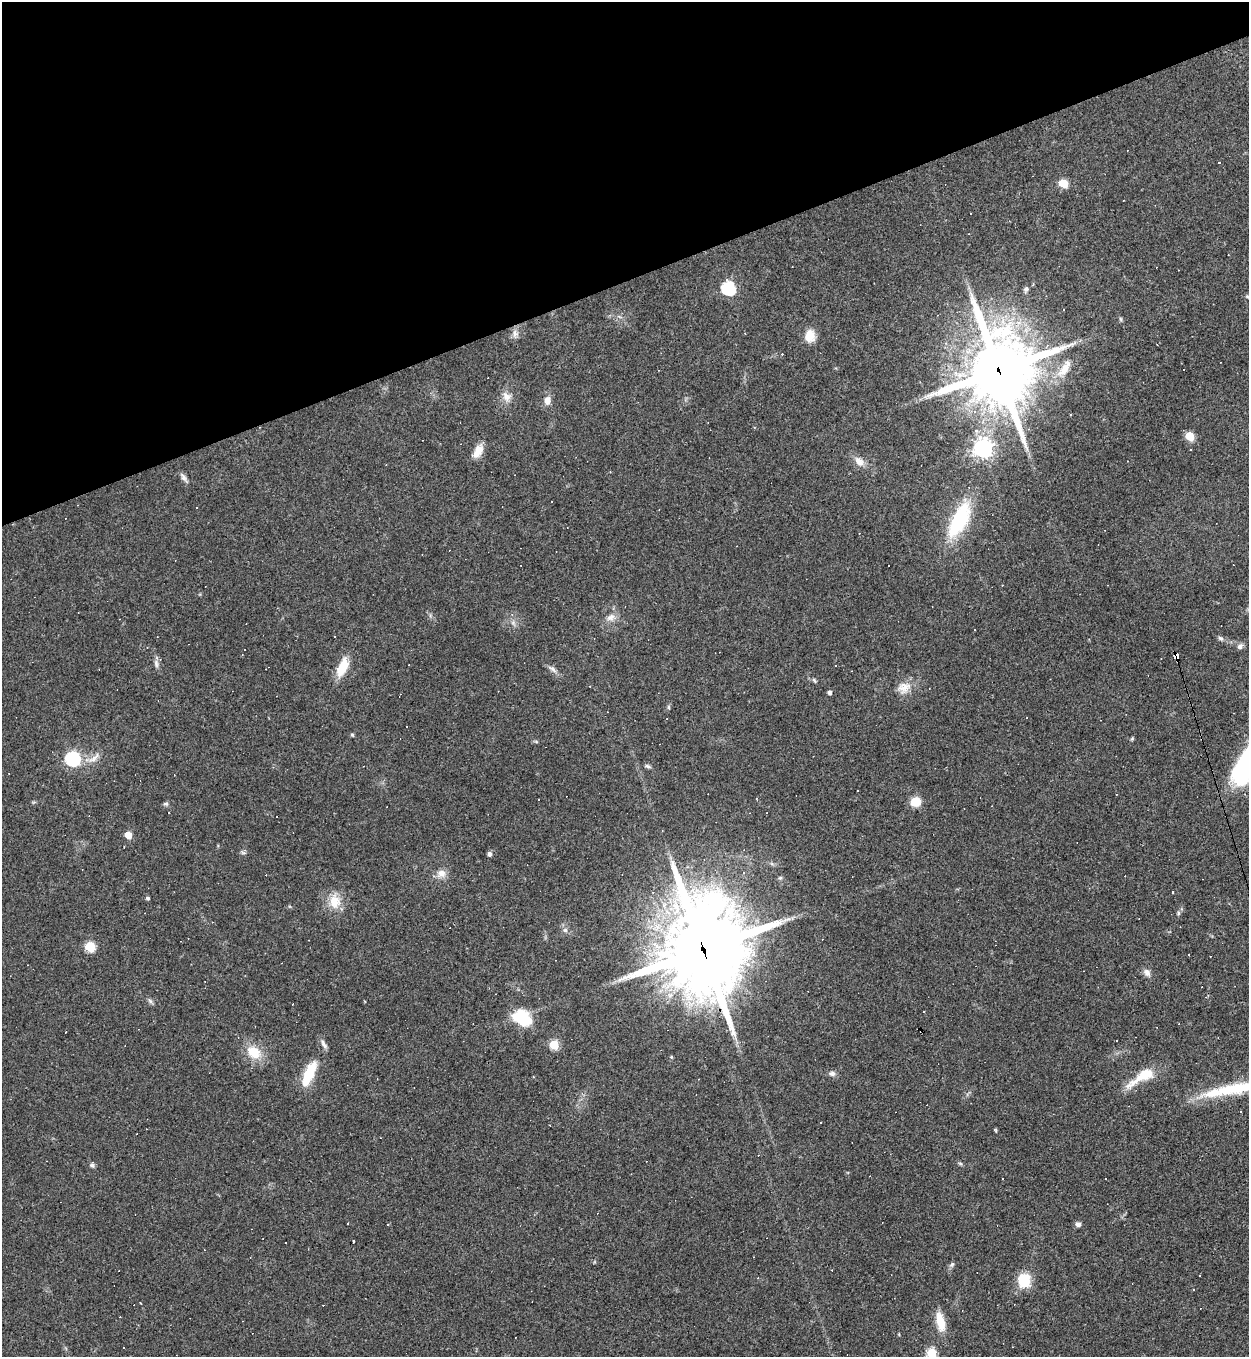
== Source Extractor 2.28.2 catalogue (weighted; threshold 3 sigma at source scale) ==
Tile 3 of 4 x 4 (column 3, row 1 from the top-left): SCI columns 2641-3887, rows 4067-5421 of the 5407 x 5421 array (HDU 1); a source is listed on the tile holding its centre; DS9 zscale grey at full resolution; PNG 1251 x 1359 px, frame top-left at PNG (2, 2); no overlay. Shown black and unused: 21% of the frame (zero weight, under 3 of 4 exposures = <1% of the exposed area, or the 3 px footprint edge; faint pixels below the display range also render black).
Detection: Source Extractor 2.28.2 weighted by HDU 2 'WHT'; one run over the whole footprint, this tile lists its part. Background 0.0443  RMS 0.0046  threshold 0.0209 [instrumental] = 3 sigma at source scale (4.5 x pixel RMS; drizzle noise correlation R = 1.50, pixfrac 1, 0.05/0.05 arcsec/px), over >= 5 px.
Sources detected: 138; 1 inside a brighter object's white glare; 46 cosmic-ray / hot-pixel residue — not listed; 1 inside a brighter listed object's ellipse — not listed separately; the other 90 listed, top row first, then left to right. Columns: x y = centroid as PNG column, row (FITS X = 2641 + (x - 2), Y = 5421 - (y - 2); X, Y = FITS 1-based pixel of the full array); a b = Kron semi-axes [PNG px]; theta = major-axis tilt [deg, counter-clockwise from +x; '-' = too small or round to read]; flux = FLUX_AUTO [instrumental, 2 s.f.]
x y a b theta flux
1219 162 3 3 - 1.7
1063 183 6 5 - 17
1123 201 2 2 - 0.29
1033 284 5 3 - 0.41
728 288 7 6 - 73
1026 289 8 5 55 1.3
1247 296 5 5 - 0.63
1120 319 6 4 -88 0.63
515 334 12 8 -89 2.5
745 334 4 2 - 0.25
810 336 14 11 81 6.3
1047 345 4 4 - 0.87
1065 368 27 11 55 7.5
999 370 24 21 -78 3800
1183 370 3 3 - 0.74
506 397 15 11 -61 3.9
547 400 10 8 88 3.4
974 412 5 5 - 1.1
976 431 5 4 - 1.3
1190 436 6 5 - 18
983 448 7 7 - 270
478 451 18 10 62 5.2
859 461 16 10 -48 4
184 477 16 5 -54 1.8
196 507 3 2 - 0.58
959 517 46 19 53 28
611 617 12 10 27 3.4
975 630 2 2 - 0.34
1221 638 8 5 -37 1.2
1240 646 9 7 46 1.6
1177 656 7 4 -67 150
156 664 12 6 -84 1.8
409 665 2 2 - 0.35
836 665 2 2 - 0.34
343 667 22 10 65 11
99 669 2 2 - 0.37
552 669 15 5 -37 2
814 680 8 4 -46 0.76
904 688 19 16 25 6.3
829 692 4 4 - 1.4
669 707 6 4 -89 0.66
407 726 3 2 - 0.55
352 735 4 3 - 0.72
1132 739 6 4 68 0.57
94 758 22 7 39 4
72 759 7 6 - 96
648 766 8 5 -28 0.98
273 767 3 3 - 0.42
858 790 3 3 - 1.3
915 802 9 8 - 9.6
166 804 7 5 -12 0.91
128 835 5 5 - 8.1
243 853 7 4 -19 0.81
489 854 5 5 - 1.3
441 873 11 10 - 3.8
780 878 6 5 - 0.72
147 898 4 4 - 0.98
335 901 21 16 -85 8.7
1178 913 5 4 - 0.68
565 930 6 6 - 1.2
90 947 6 5 - 29
704 949 33 26 -83 6100
1147 972 10 8 -54 2.3
150 1001 8 4 -46 1.1
924 1011 2 2 - 0.35
521 1018 19 14 -26 20
921 1031 2 2 - 0.55
324 1044 14 6 -60 2
554 1045 5 5 - 22
254 1052 15 11 -38 11
671 1057 4 4 - 0.53
832 1073 9 7 -11 1.7
309 1074 29 10 66 17
1143 1076 35 10 33 15
1235 1088 72 15 9 29
995 1130 5 4 - 0.54
960 1163 6 4 -19 0.67
92 1165 7 6 - 1.1
1002 1178 3 2 - 0.41
1106 1179 2 2 - 0.35
1078 1224 6 6 - 1.7
353 1241 3 3 - 1.1
286 1242 3 3 - 0.71
952 1264 8 6 56 1.1
758 1278 4 3 - 0.33
1024 1281 14 12 -77 14
1194 1290 3 3 - 1.1
940 1322 23 10 -77 9.2
123 1348 3 2 - 0.35
931 1353 6 5 - 26
Overlapping masked pixels (flux is a lower limit): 4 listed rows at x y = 999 370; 1177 656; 704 949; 921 1031
Isophote crosses this tile's border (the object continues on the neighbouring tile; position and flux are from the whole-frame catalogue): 2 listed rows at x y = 1235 1088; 931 1353